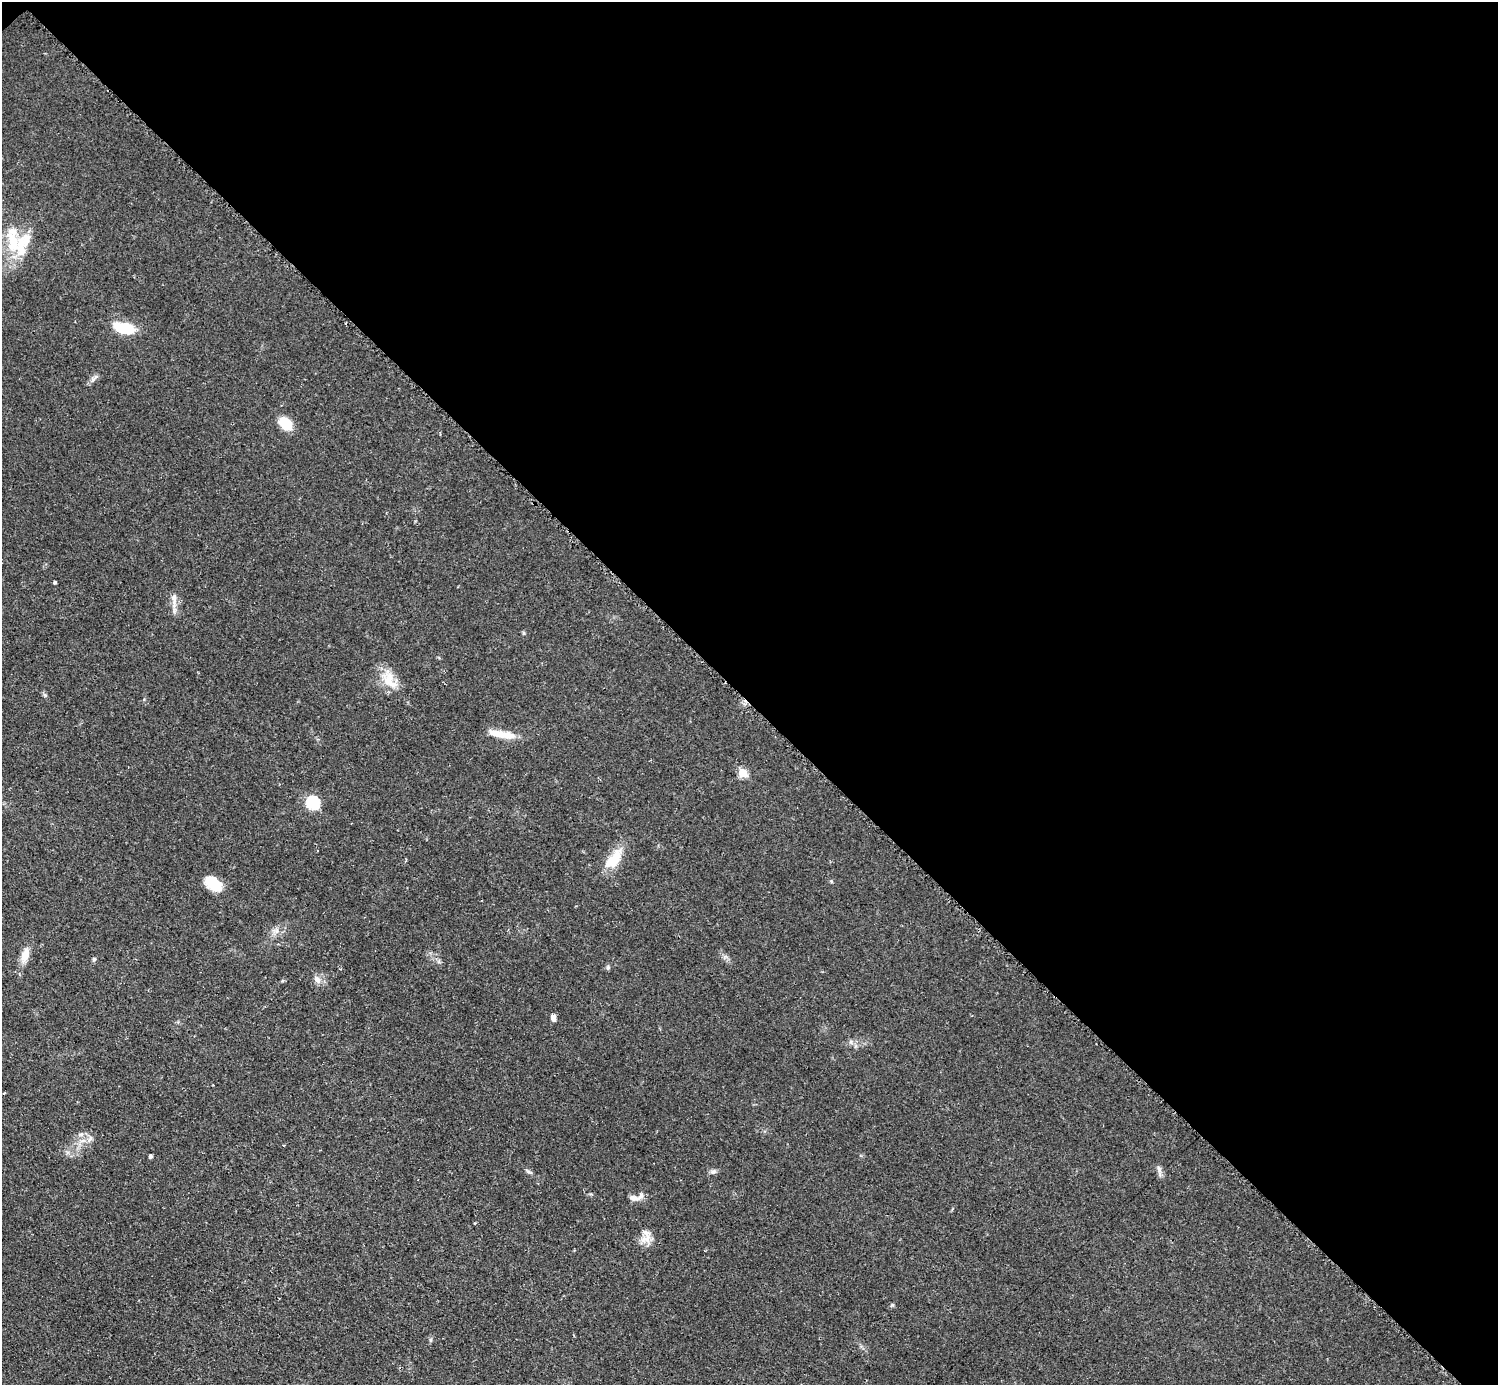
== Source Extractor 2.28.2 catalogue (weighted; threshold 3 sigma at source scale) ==
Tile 3 of 4 x 4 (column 3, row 1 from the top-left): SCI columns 3000-4495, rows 4456-5838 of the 5993 x 5993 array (HDU 1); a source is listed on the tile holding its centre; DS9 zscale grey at full resolution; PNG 1500 x 1387 px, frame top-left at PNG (2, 2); no overlay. Shown black and unused: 51% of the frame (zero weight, under 2 of 3 exposures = <1% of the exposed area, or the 3 px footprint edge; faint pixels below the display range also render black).
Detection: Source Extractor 2.28.2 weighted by HDU 2 'WHT'; one run over the whole footprint, this tile lists its part. Background 0.0508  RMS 0.0077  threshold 0.0346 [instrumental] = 3 sigma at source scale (4.5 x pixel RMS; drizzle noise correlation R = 1.50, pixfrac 1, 0.05/0.05 arcsec/px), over >= 5 px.
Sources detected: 35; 7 inside a brighter listed object's ellipse — not listed separately; the other 28 listed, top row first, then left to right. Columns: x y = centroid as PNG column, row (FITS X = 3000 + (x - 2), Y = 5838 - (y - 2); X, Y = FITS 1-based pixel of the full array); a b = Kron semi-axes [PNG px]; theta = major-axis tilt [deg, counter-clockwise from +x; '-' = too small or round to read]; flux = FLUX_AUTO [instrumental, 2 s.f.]
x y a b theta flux
12 242 37 16 -76 27
123 328 22 10 -14 28
94 378 13 4 45 2.4
285 424 13 9 -53 20
55 582 3 3 - 1.1
174 604 17 5 86 5.1
388 682 29 10 -30 12
507 735 28 10 -10 11
743 773 5 5 - 29
313 803 6 6 - 99
615 858 30 14 64 17
831 881 5 4 - 0.86
214 884 20 11 -35 18
25 955 18 9 72 8.6
94 959 5 5 - 1.1
608 967 6 5 - 1.5
317 979 12 8 -53 4.2
553 1018 8 5 -79 3.3
851 1042 6 4 -72 1.3
81 1134 7 4 0 1.8
90 1139 11 6 58 3.1
151 1156 4 3 - 1.9
1159 1169 12 5 -65 2.7
529 1172 7 4 -19 1.4
713 1172 10 6 13 2.2
634 1198 13 6 -11 4.1
475 1223 3 2 - 0.9
646 1239 18 12 31 8
Unlisted compact peaks at least as high as the median listed source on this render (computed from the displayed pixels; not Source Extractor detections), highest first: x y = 892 1305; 45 695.